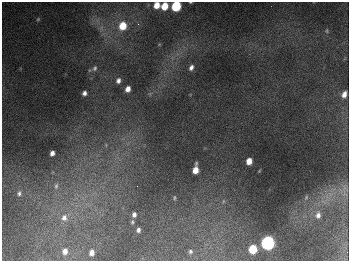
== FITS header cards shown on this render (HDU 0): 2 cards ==
NAXIS1  =                  347
NAXIS2  =                  259

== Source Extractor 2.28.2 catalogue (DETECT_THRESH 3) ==
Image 347 x 259 px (HDU 0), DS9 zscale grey, 1 PNG px = 1 image px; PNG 351 x 263 px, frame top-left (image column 1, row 259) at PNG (2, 2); no overlay
Background 675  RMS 51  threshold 152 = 3 sigma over >= 5 px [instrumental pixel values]
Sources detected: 34; all 34 listed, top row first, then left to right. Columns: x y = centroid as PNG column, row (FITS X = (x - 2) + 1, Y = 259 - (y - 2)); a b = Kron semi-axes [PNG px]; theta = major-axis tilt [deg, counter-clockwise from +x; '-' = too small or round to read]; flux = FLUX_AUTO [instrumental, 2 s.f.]
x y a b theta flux
190 2 4 2 - 2.6e+03
157 5 6 5 - 4.1e+04
164 6 6 5 - 6.5e+04
176 6 6 6 - 2.6e+05
38 19 5 4 - 4.1e+03
138 24 4 4 - 5.3e+03
123 26 8 7 - 8.0e+04
327 31 6 4 84 4.7e+03
95 68 7 5 58 8.3e+03
191 68 7 5 64 1.3e+04
118 81 5 4 - 1.2e+04
128 89 5 4 - 2.2e+04
84 93 4 4 - 1.2e+04
344 94 7 5 64 2.0e+04
106 145 6 4 -49 4.9e+03
52 153 5 4 - 1.5e+04
249 161 6 5 - 3.6e+04
195 170 8 5 82 4.2e+04
56 186 10 6 88 1.3e+04
137 186 2 2 - 1.3e+03
345 188 14 7 -49 2.0e+04
19 193 7 7 - 9.9e+03
306 197 6 4 61 4.6e+03
174 198 7 3 89 4.2e+03
134 215 6 5 - 1.3e+04
318 215 9 7 83 1.7e+04
64 218 11 11 - 3.0e+04
132 222 5 5 - 4.9e+03
138 230 4 4 - 9.4e+03
267 243 7 6 - 1.1e+06
253 249 6 5 - 1.2e+05
65 251 6 5 - 1.9e+04
190 251 4 4 - 5.8e+03
92 253 5 4 - 2.0e+04
At the frame edge (FLAGS 8, measured only in part): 3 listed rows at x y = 190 2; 157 5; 176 6